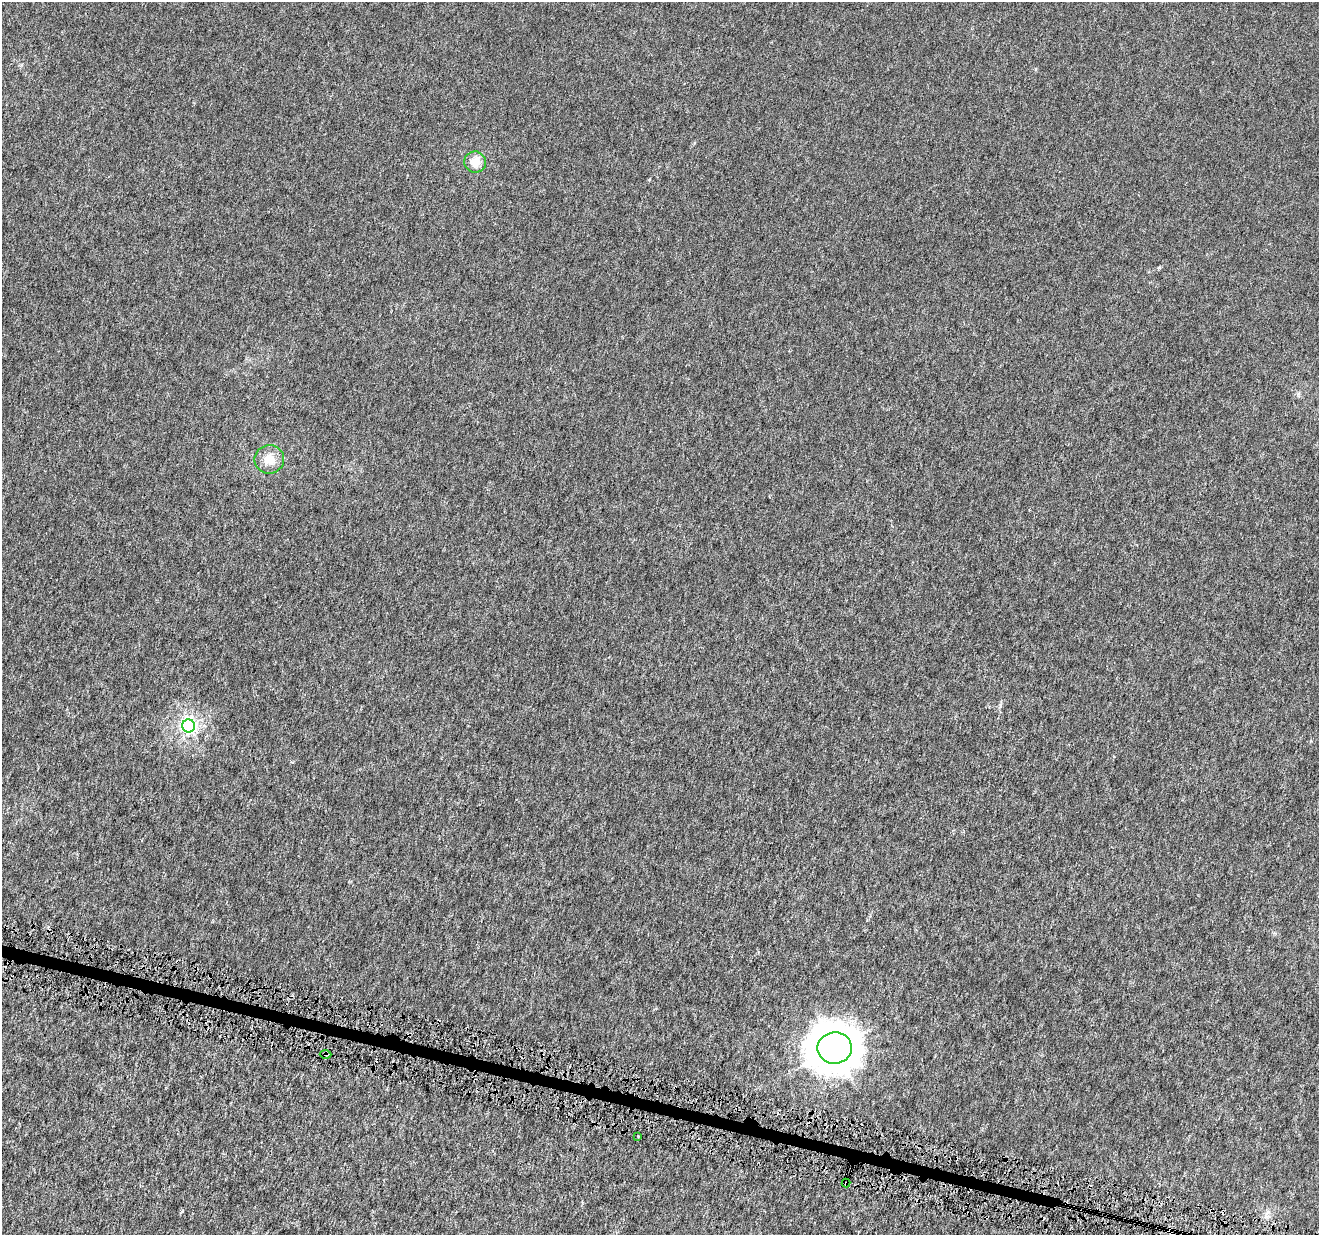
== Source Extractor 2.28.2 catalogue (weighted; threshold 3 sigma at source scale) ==
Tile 6 of 4 x 4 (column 2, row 2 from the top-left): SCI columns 1329-2645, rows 2758-3990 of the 5282 x 5454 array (HDU 1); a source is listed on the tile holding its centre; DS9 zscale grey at full resolution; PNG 1321 x 1237 px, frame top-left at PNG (2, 2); each listed source drawn as its Kron ellipse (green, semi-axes under 4 px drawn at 4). Shown black and unused: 1% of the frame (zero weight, under 4 of 8 exposures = <1% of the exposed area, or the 3 px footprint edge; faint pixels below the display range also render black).
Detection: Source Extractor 2.28.2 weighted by HDU 2 'WHT'; one run over the whole footprint, this tile lists its part. Background 3.03e-04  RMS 8.1e-04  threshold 0.00332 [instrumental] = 3 sigma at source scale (4.09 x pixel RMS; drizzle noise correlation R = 1.36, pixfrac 0.8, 0.0396/0.0396 arcsec/px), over >= 5 px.
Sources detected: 9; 2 cosmic-ray / hot-pixel residue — neither listed nor drawn; the other 7 listed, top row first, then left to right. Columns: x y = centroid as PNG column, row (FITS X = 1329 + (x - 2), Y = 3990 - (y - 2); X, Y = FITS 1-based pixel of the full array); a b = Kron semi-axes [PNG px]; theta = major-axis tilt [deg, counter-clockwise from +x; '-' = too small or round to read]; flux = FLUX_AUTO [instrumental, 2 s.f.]
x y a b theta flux
475 162 11 10 - 0.87
269 459 15 14 - 1.1
189 726 6 6 - 22
835 1048 17 15 7 200
326 1054 6 4 -1 0.12
638 1136 2 2 - 0.059
846 1183 4 3 - 0.17
Overlapping masked pixels (flux is a lower limit): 2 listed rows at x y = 326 1054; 846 1183